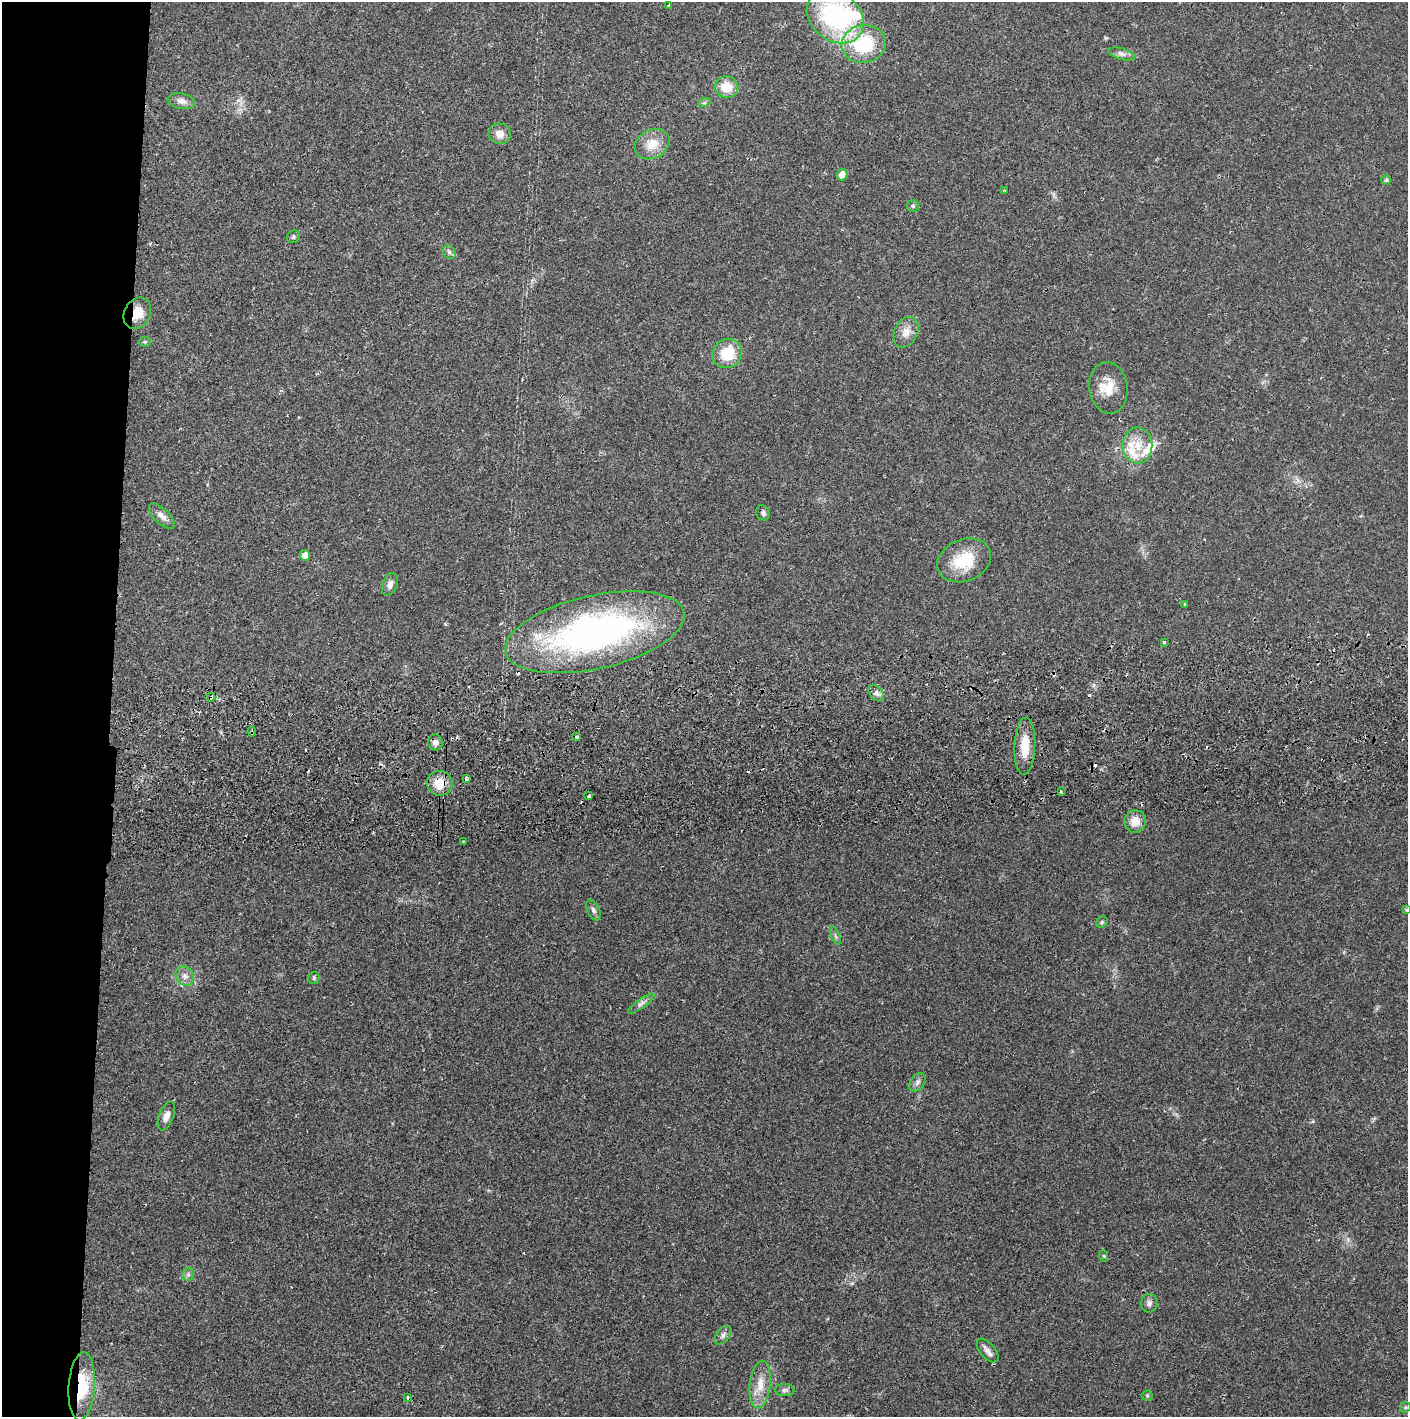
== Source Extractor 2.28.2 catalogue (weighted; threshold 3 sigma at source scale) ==
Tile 4 of 3 x 3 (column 1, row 2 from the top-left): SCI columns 5-1410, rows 1472-2886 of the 4230 x 4359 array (HDU 1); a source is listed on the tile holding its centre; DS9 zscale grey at full resolution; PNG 1410 x 1419 px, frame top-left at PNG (2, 2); each listed source drawn as its Kron ellipse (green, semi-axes under 4 px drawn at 4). Shown black and unused: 8% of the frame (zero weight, under 2 of 3 exposures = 3% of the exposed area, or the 3 px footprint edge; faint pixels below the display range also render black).
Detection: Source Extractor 2.28.2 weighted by HDU 2 'WHT'; one run over the whole footprint, this tile lists its part. Background 0.0216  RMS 0.0034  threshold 0.0155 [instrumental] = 3 sigma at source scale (4.5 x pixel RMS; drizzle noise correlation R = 1.50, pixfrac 1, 0.05/0.05 arcsec/px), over >= 5 px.
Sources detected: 75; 1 inside a brighter object's white glare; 9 cosmic-ray / hot-pixel residue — neither listed nor drawn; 4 inside a brighter listed object's ellipse — not listed separately; the other 61 listed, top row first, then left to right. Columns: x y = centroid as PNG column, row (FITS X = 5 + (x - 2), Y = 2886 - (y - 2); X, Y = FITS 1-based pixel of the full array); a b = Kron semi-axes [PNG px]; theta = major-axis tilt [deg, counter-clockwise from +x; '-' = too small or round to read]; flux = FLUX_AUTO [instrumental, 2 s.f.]
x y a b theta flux
669 5 3 3 - 0.34
835 17 31 24 -37 51
864 44 22 19 10 20
1122 54 14 5 -15 1.4
726 87 12 10 -11 6.5
181 101 14 7 -12 2.1
704 103 6 4 18 0.53
500 134 11 10 - 2.9
652 144 18 14 29 5.7
842 175 6 5 - 2.8
1386 180 5 5 - 0.52
1004 190 3 2 - 0.27
913 206 6 6 - 0.67
293 237 7 6 - 0.66
449 252 7 6 - 0.89
137 313 16 13 60 5.8
906 332 16 11 63 3.4
145 342 5 5 - 0.5
727 354 15 14 - 9.8
1108 388 26 19 -82 7.2
1138 445 18 15 -89 6.8
763 513 8 6 -66 0.91
162 516 16 7 -45 2.2
305 555 5 5 - 2.2
964 560 28 21 22 13
390 584 11 7 67 1.6
1185 605 3 3 - 0.43
595 632 91 36 13 120
1165 642 3 3 - 0.84
876 693 9 6 -49 1.3
211 697 4 3 - 1.2
252 732 5 3 - 0.43
577 737 3 3 - 2.8
435 742 8 7 - 1.5
1025 746 29 10 87 7
466 779 3 3 - 2.6
440 783 13 12 - 6.9
1061 792 3 3 - 0.66
589 796 3 3 - 2.7
1135 821 11 10 - 4.2
463 841 2 2 - 0.33
593 910 11 6 -66 1.2
1406 910 4 3 - 0.37
1102 922 6 5 - 0.56
835 936 9 3 -69 0.65
185 976 10 8 -50 2.1
314 978 6 5 - 0.59
641 1004 16 4 35 1.3
918 1082 10 7 52 1.4
166 1116 15 7 70 2.4
1104 1256 6 3 -72 0.39
188 1274 6 6 - 0.81
1149 1303 9 8 - 1.3
723 1335 11 6 51 1.3
987 1350 14 7 -49 1.8
760 1385 24 10 84 5.4
82 1386 34 13 86 16
785 1390 10 6 -1 0.96
1147 1396 5 5 - 0.48
408 1397 3 3 - 0.97
1405 1407 6 5 - 0.48
Overlapping masked pixels (flux is a lower limit): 5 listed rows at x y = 137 313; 211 697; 252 732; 440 783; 82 1386
Isophote crosses this tile's border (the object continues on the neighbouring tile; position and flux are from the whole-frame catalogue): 1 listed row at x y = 835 17